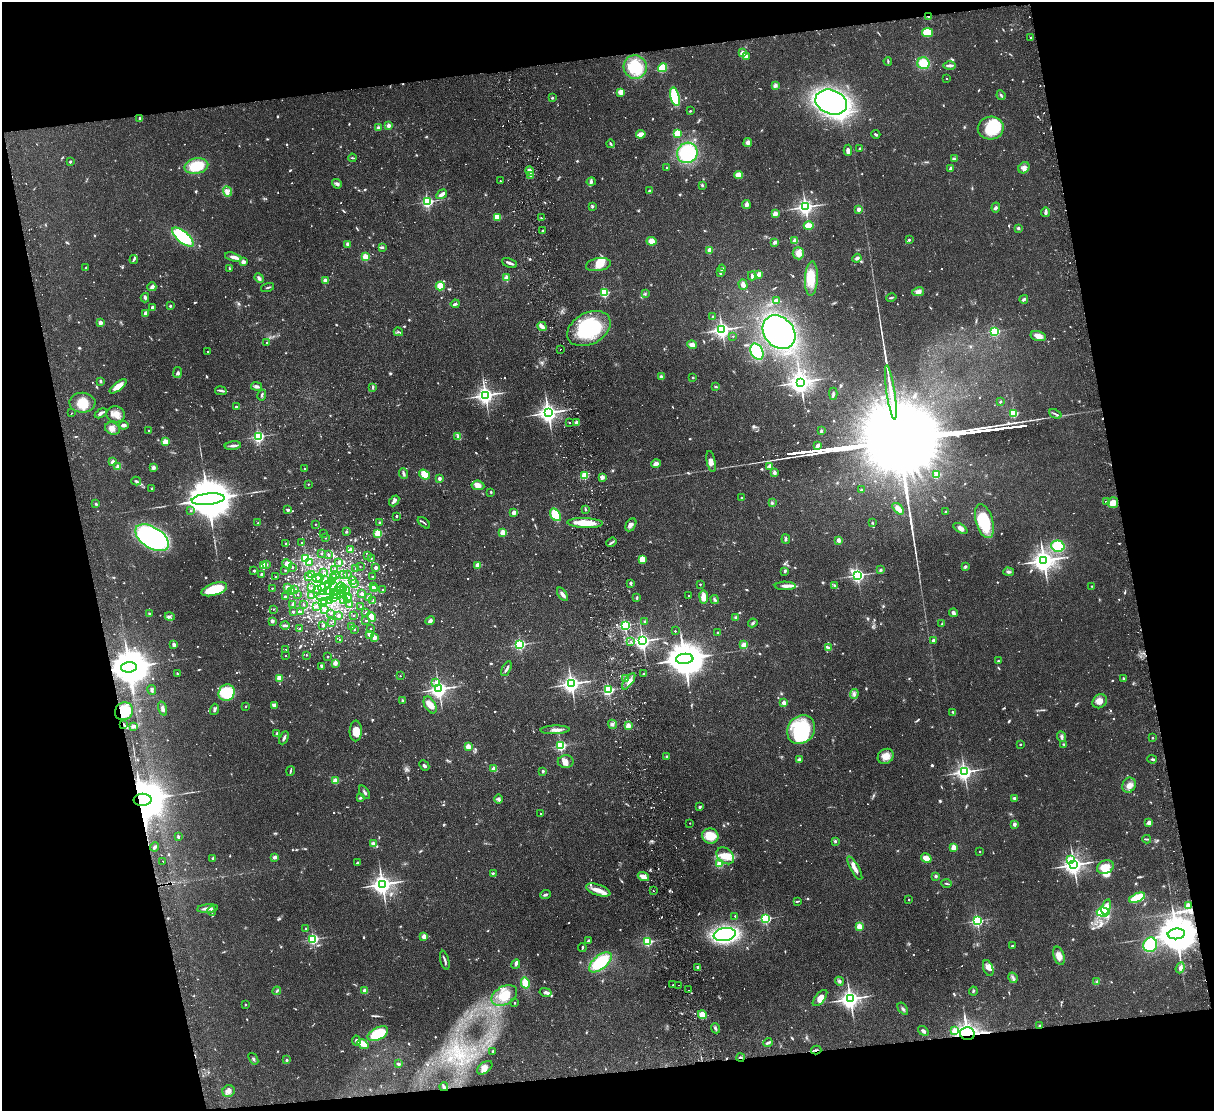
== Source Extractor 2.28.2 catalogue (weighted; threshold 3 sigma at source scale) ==
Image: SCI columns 57-4901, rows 264-4696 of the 4958 x 4848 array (HDU 1 of 3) = the unmasked area's bounding box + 8 px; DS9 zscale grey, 4 x 4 block average (1 PNG px = mean of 4 x 4 image px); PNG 1216 x 1113 px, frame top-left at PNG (2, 2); each listed source drawn as its Kron ellipse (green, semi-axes under 4 px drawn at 4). Shown black and unused: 23% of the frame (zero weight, under 2 of 3 exposures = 3% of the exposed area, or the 3 px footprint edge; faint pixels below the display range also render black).
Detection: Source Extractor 2.28.2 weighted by HDU 2 'WHT'. Background 0.0581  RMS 0.0056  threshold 0.025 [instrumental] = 3 sigma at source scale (4.5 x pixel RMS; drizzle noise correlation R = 1.50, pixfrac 1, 0.05/0.05 arcsec/px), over >= 5 px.
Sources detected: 1483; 23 too faint to see at this stretch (4 x 4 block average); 16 inside a brighter object's white glare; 20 cosmic-ray / hot-pixel residue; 5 long thin detections or spike segments (spike, bleed or trail) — neither listed nor drawn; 57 coinciding with a brighter row at this scale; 65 inside a brighter listed object's ellipse — not listed separately; of the other 1297, all 500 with FLUX_AUTO >= 3.58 (the completeness limit of this list) listed and drawn (797 fainter detections not listed), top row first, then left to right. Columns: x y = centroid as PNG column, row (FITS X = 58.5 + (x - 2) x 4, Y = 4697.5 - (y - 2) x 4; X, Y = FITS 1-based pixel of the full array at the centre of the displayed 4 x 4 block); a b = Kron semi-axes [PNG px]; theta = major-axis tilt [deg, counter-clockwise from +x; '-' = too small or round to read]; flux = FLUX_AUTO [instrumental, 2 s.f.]
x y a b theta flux
929 17 3 2 - 4
928 32 5 4 - 83
1031 38 2 2 - 8.3
742 53 2 2 - 71
746 56 2 2 - 58
888 61 4 2 - 3.7
923 63 6 6 - 75
950 66 6 2 0 15
635 67 12 11 - 140
663 68 5 4 - 63
946 78 2 2 - 3.6
775 85 4 4 - 9.6
621 92 3 2 - 41
1001 95 5 2 - 5.5
675 97 9 4 -77 160
552 98 2 2 - 12
831 102 16 12 -20 980
690 111 2 2 - 4.1
140 119 2 2 - 9.1
388 126 2 2 - 48
378 128 2 2 - 39
991 128 13 11 3 120
677 133 2 2 - 180
641 134 4 2 - 36
876 134 4 2 - 4.8
748 143 4 4 - 13
611 144 4 2 - 4.5
860 148 4 2 - 4.9
848 150 5 3 - 13
687 153 10 10 - 240
352 158 4 2 - 3.9
954 159 3 2 - 4
70 162 2 2 - 14
196 166 12 7 12 110
666 167 2 2 - 3.8
1024 168 6 5 - 15
950 169 4 2 - 8
530 171 5 3 - 12
530 175 3 3 - 6.3
738 175 4 4 - 30
500 181 2 2 - 4.5
591 182 4 3 - 6.5
337 184 5 4 - 8.9
702 185 3 2 - 4.9
227 191 5 3 - 12
649 191 3 2 - 3.7
442 194 6 2 30 16
427 202 2 2 - 640
746 205 4 3 - 16
592 207 3 3 - 6.7
805 207 3 3 - 1500
996 208 5 3 - 5.9
858 209 2 2 - 48
1045 212 5 2 - 11
775 214 2 2 - 83
497 217 3 3 - 50
541 218 2 2 - 4
809 226 5 3 - 52
1018 228 3 3 - 5.4
542 231 3 2 - 3.6
183 237 13 5 -40 200
909 240 2 2 - 14
651 241 5 4 - 31
795 241 2 2 - 100
775 242 4 3 - 10
348 244 2 2 - 44
383 247 3 2 - 4.1
710 250 2 2 - 89
798 253 6 5 - 25
233 257 8 4 -16 13
365 257 2 2 - 160
857 258 4 3 - 10
134 259 4 2 - 6.1
243 262 2 2 - 59
510 263 8 2 -23 12
598 265 12 6 9 41
86 268 4 3 - 4.5
230 269 3 2 - 3.9
722 269 4 2 - 5.4
720 273 3 2 - 5.4
759 274 2 2 - 31
752 276 4 2 - 7.4
259 278 5 3 - 9.5
506 278 2 2 - 110
811 279 17 6 87 73
325 280 2 2 - 45
743 285 5 4 - 16
440 286 4 4 - 53
152 287 4 3 - 12
267 288 7 2 13 4.6
918 292 6 4 9 18
604 293 2 2 - 380
645 294 3 2 - 3.7
145 298 4 3 - 6.3
891 298 5 2 - 5.4
1024 299 4 2 - 9.4
776 300 4 2 - 9.2
455 304 4 3 - 5.8
170 306 2 2 - 16
152 307 3 2 - 10
146 313 3 2 - 18
713 317 3 2 - 7.7
100 323 2 2 - 51
542 326 5 3 - 18
589 329 23 15 28 260
722 330 3 3 - 1600
995 331 2 2 - 430
398 332 4 2 - 4.7
779 332 18 14 -49 630
733 336 2 2 - 3.7
1038 336 8 5 -14 25
267 343 2 2 - 15
692 345 5 3 - 22
560 349 2 2 - 4.5
207 352 2 2 - 4.3
757 352 8 6 -61 190
178 372 5 2 - 5.8
661 376 4 3 - 6.2
693 377 2 2 - 8.7
100 381 3 2 - 4.6
800 382 4 3 - 3000
118 386 10 4 37 41
257 386 6 3 -10 9.8
373 387 4 2 - 4.3
716 387 3 2 - 4.4
221 391 6 3 -10 7.5
891 392 27 2 -81 77
833 394 6 2 -89 6.2
262 395 5 2 - 6.8
485 395 3 3 - 1900
1000 402 3 2 - 4.5
82 403 13 10 -1 54
236 407 2 2 - 11
72 413 2 2 - 4.3
101 413 6 3 32 8.1
548 413 3 3 - 2300
1014 413 2 2 - 320
116 414 9 8 - 32
1055 414 6 2 -24 6.6
569 422 2 2 - 3.7
577 423 2 2 - 44
124 425 5 2 - 11
112 428 8 6 -22 20
149 431 2 2 - 5.5
821 431 3 2 - 4.4
258 436 2 2 - 690
458 436 4 2 - 5.1
165 442 2 2 - 160
233 446 8 3 6 12
817 446 3 2 - 16
112 462 2 2 - 19
711 462 11 4 -79 16
656 464 5 3 - 16
770 466 2 2 - 68
118 467 2 2 - 72
153 467 4 4 - 9.3
304 469 2 2 - 5.7
774 472 4 3 - 8.5
403 474 5 3 - 6.8
937 474 2 2 - 170
424 475 6 4 -38 59
584 475 2 2 - 210
602 477 4 3 - 13
439 478 2 2 - 34
136 481 5 3 - 7
308 484 2 2 - 4
478 485 6 4 -7 20
152 488 2 2 - 11
861 489 2 2 - 4
491 492 2 2 - 12
742 498 2 2 - 4.9
208 499 16 5 6 29000
394 501 6 2 49 13
1107 501 2 2 - 6.4
772 503 3 3 - 4.7
1113 503 5 5 - 29
96 504 4 2 - 4.6
898 509 7 4 -44 21
287 510 3 3 - 4.3
586 510 4 2 - 4.1
191 511 2 2 - 3.9
946 512 2 2 - 6.7
513 513 2 2 - 39
556 515 7 4 -55 98
396 516 2 2 - 12
984 521 17 8 -74 170
258 523 2 2 - 9.4
379 523 2 2 - 11
424 523 7 2 -41 4.5
585 523 18 5 -2 79
872 523 2 2 - 4.2
315 524 2 2 - 4
631 525 7 5 61 12
960 528 8 4 -32 16
346 532 2 2 - 13
323 533 2 2 - 3.8
503 533 2 2 - 160
378 534 2 2 - 230
152 538 19 10 -32 800
325 538 2 2 - 4.4
786 539 5 3 - 5.3
839 540 3 2 - 15
611 542 5 2 - 6.6
286 543 2 2 - 6
302 543 2 2 - 7.7
1058 546 7 5 -15 110
351 550 2 2 - 67
321 553 2 2 - 5.8
328 555 2 2 - 9.4
367 556 2 2 - 4.9
371 558 2 2 - 3.7
306 559 2 2 - 580
642 559 4 3 - 42
1044 560 4 3 - 3300
310 562 2 2 - 15
339 562 2 2 - 29
266 564 2 2 - 11
287 564 5 4 - 23
263 565 3 3 - 29
478 565 2 2 - 92
965 566 4 3 - 5.2
292 567 2 2 - 8.2
360 567 2 2 - 3.6
356 568 2 2 - 5.7
376 568 2 2 - 35
335 569 2 2 - 7.7
285 570 2 2 - 3.9
881 570 3 3 - 4.9
254 571 2 2 - 13
785 571 3 3 - 5.7
1008 572 5 3 - 6.7
324 573 2 2 - 5
262 575 2 2 - 35
311 575 2 2 - 33
335 575 4 2 - 4.7
343 575 2 2 - 6.9
347 575 2 2 - 4.5
858 575 3 2 - 1000
308 576 4 2 - 6
276 577 2 2 - 8.4
333 577 2 2 - 5.6
372 577 2 2 - 8.4
320 578 2 2 - 46
317 579 5 3 - 12
325 580 4 2 - 8.3
352 580 2 2 - 9.3
332 581 2 2 - 7.7
630 583 2 2 - 16
329 584 3 2 - 5.3
354 584 2 2 - 10
700 584 2 2 - 5.9
334 586 4 2 - 5.2
373 586 2 2 - 7.5
785 586 10 4 -1 14
835 586 4 2 - 4.5
1092 586 2 2 - 4.1
287 587 2 2 - 44
341 587 5 3 - 11
272 588 2 2 - 5.5
311 588 2 2 - 3.7
343 588 2 2 - 36
214 589 13 6 18 110
317 589 2 2 - 11
323 589 6 2 -81 8.1
375 589 2 2 - 34
295 590 2 2 - 9.6
340 590 2 2 - 3.6
347 590 2 2 - 3.9
383 590 2 2 - 10
291 591 2 2 - 10
328 592 2 2 - 53
336 592 4 2 - 7.4
298 594 2 2 - 4.5
337 594 2 2 - 12
340 594 2 2 - 5.2
362 594 2 2 - 32
562 594 7 3 -55 15
325 595 9 5 21 22
311 596 3 2 - 6.7
688 596 2 2 - 3.6
285 597 2 2 - 21
334 597 2 2 - 5.9
349 597 2 2 - 6.5
637 597 4 2 - 3.6
704 597 6 4 -83 32
368 598 3 3 - 4.3
344 599 3 2 - 4.7
347 599 2 2 - 29
715 599 4 3 - 6.3
330 600 3 2 - 4.3
324 601 2 2 - 8.2
373 601 2 2 - 4.1
323 603 4 3 - 7.6
292 604 2 2 - 17
304 605 2 2 - 3.8
349 605 2 2 - 3.7
316 606 2 2 - 6.3
361 606 2 2 - 6
273 609 2 2 - 4.4
324 610 2 2 - 16
300 611 2 2 - 3.7
293 612 2 2 - 15
366 612 2 2 - 6.4
331 613 2 2 - 4.2
953 613 4 3 - 10
149 614 3 2 - 3.9
353 615 2 2 - 4.2
170 616 5 3 - 6.3
338 616 2 2 - 23
371 617 5 4 - 24
736 617 3 3 - 4.3
272 621 2 2 - 44
366 621 2 2 - 7
430 621 5 3 - 8.5
645 621 3 3 - 4
331 622 2 2 - 3.8
753 623 5 2 - 4.6
942 624 3 2 - 5.1
285 625 4 2 - 9
625 625 2 2 - 680
323 626 2 2 - 11
351 627 2 2 - 9.7
300 628 2 2 - 3.8
354 629 2 2 - 7.6
371 629 2 2 - 6.3
675 631 2 2 - 4.3
718 633 2 2 - 21
369 634 2 2 - 37
374 638 2 2 - 53
340 640 2 2 - 3.6
933 640 3 2 - 11
630 641 2 2 - 9.8
643 641 3 3 - 1600
174 645 2 2 - 32
520 645 2 2 - 590
744 645 3 3 - 25
829 648 4 3 - 6.5
285 650 2 2 - 6.8
306 655 2 2 - 4.9
286 656 2 2 - 4
327 657 2 2 - 5.8
685 659 8 5 4 14000
998 661 2 2 - 6.7
335 663 2 2 - 66
321 666 2 2 - 23
129 667 8 5 4 12000
506 669 8 2 63 8.8
177 674 3 2 - 4.3
643 674 2 2 - 9.3
400 676 2 2 - 3.6
279 678 2 2 - 130
625 678 3 2 - 3.8
1124 679 4 2 - 9.4
629 681 9 4 54 17
436 682 2 2 - 5.4
571 684 3 3 - 1900
439 689 3 3 - 1900
152 690 5 3 - 6.4
608 690 2 2 - 500
227 693 8 7 - 120
854 694 5 2 - 6.3
402 700 3 2 - 3.8
1100 701 8 6 40 24
784 703 2 2 - 62
274 705 4 4 - 10
430 705 9 5 -60 31
246 706 2 2 - 5.6
163 709 7 3 -72 11
214 709 6 3 76 7.7
124 711 9 8 - 85
953 712 3 2 - 4.4
124 724 3 2 - 3.7
612 724 4 2 - 5
628 726 2 2 - 110
133 727 3 3 - 6.6
555 730 15 3 2 20
801 730 15 13 53 300
356 731 10 6 87 39
277 734 2 2 - 36
1062 737 5 3 - 8.2
284 738 7 2 65 11
1152 738 2 2 - 3.8
1020 744 2 2 - 9.1
1064 744 3 2 - 3.9
561 746 2 2 - 500
468 747 2 2 - 110
886 756 8 7 - 33
667 757 2 2 - 24
1152 759 5 2 - 5.6
799 760 3 3 - 12
566 762 8 6 0 18
424 765 6 3 -43 6.8
494 769 2 2 - 81
290 771 5 2 - 5.2
543 771 2 2 - 19
964 772 3 3 - 1600
335 781 2 2 - 120
1129 785 8 6 59 21
364 792 7 2 -56 6.3
360 798 3 2 - 4.9
1014 798 4 2 - 6.1
498 799 4 3 - 7.9
143 800 9 6 1 19000
699 807 3 2 - 3.6
541 814 2 2 - 8.1
690 823 2 2 - 3.6
1149 823 2 2 - 57
1014 824 2 2 - 40
710 836 8 7 - 73
178 837 3 2 - 6.4
1147 839 4 2 - 4.1
835 841 2 2 - 5.5
373 844 4 3 - 13
155 847 5 2 - 5.5
953 847 2 2 - 110
980 852 2 2 - 5
725 856 10 7 -41 36
275 857 4 3 - 10
926 858 5 3 - 42
213 859 2 2 - 26
1070 860 3 2 - 120
163 861 2 2 - 5.6
357 863 2 2 - 6.5
720 864 4 3 - 34
1074 865 3 3 - 2400
1105 867 9 6 22 46
855 868 13 4 -60 21
493 873 3 2 - 4
936 876 2 2 - 24
643 877 6 3 -21 24
946 883 5 2 - 4.6
382 884 4 3 - 2600
598 890 13 5 -19 31
653 891 2 2 - 3.7
545 895 5 2 - 7.8
1137 898 8 3 22 160
909 900 2 2 - 7.8
797 901 4 2 - 4.9
1188 906 2 2 - 110
1106 907 8 3 72 23
208 909 10 2 5 18
212 911 5 2 - 5.8
1103 912 6 4 -5 110
735 916 2 2 - 4.5
765 919 2 2 - 520
977 921 2 2 - 630
859 927 2 2 - 130
306 929 2 2 - 13
1176 934 8 5 5 15000
725 935 11 6 9 700
424 936 2 2 - 85
313 939 2 2 - 570
589 940 3 3 - 5.1
648 942 2 2 - 360
1150 945 7 7 - 140
1013 946 3 2 - 5.8
582 948 4 2 - 3.8
1059 956 9 5 -72 27
445 960 10 2 -75 9
600 962 14 6 39 190
516 964 5 3 - 8.1
698 967 3 3 - 7.9
988 968 8 5 -71 19
1180 968 5 3 - 14
1013 978 5 2 - 7.2
839 981 5 3 - 6.1
1097 982 4 2 - 4.2
525 983 5 3 - 48
673 985 2 2 - 4
679 985 2 2 - 3.9
689 990 2 2 - 4.3
277 991 4 2 - 4.8
365 991 2 2 - 70
973 991 4 2 - 4.1
545 992 6 3 -13 10
504 996 14 9 30 66
820 998 10 5 50 29
850 999 3 3 - 2400
514 1003 2 2 - 6.6
245 1005 2 2 - 8.9
903 1009 7 2 -53 6.9
702 1015 4 4 - 43
1040 1026 3 2 - 5.9
716 1028 5 3 - 6.1
923 1031 5 3 - 8.4
955 1031 2 2 - 59
378 1034 11 6 26 140
967 1034 7 6 - 1400
356 1041 5 3 - 6.3
768 1043 4 2 - 8
363 1044 6 3 -36 38
816 1050 5 2 - 4.1
493 1051 2 2 - 18
740 1058 4 2 - 4.7
253 1059 6 2 -53 4.8
287 1060 2 2 - 12
398 1064 3 3 - 7.5
485 1068 9 5 37 15
444 1087 4 2 - 6.9
229 1091 6 6 - 14
Overlapping masked pixels (flux is a lower limit): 11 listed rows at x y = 929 17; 129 667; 124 711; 124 724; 143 800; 1176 934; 1040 1026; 967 1034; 816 1050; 740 1058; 444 1087
Diffuse or blended objects may show on this block-average render without a row.